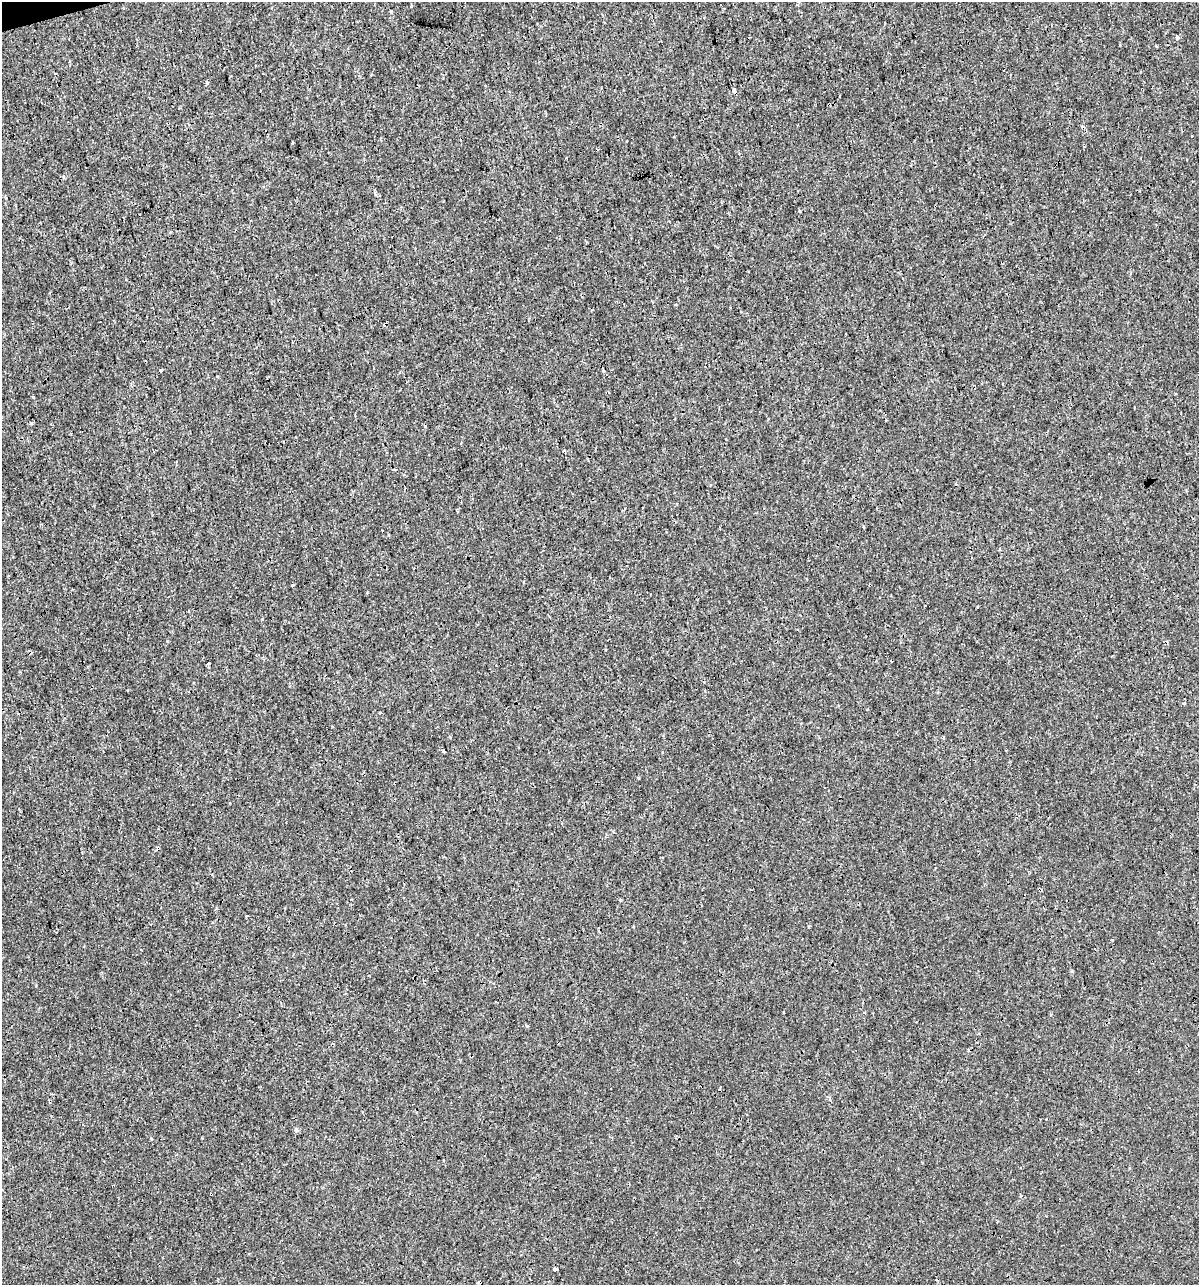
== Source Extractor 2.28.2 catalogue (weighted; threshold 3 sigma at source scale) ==
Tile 11 of 4 x 4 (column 3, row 3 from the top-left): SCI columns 2441-3637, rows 1284-2566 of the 4930 x 5132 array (HDU 1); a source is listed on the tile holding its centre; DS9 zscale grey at full resolution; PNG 1201 x 1287 px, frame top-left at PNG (2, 2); no overlay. Shown black and unused: <1% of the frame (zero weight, under 3 of 4 exposures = <1% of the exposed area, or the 3 px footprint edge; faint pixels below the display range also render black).
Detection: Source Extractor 2.28.2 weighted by HDU 2 'WHT'; one run over the whole footprint, this tile lists its part. Background 9.33e-05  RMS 0.0017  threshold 0.00783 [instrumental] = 3 sigma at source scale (4.5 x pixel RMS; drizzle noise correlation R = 1.50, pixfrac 1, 0.0396/0.0396 arcsec/px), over >= 5 px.
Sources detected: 24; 5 cosmic-ray / hot-pixel residue — not listed; the other 19 listed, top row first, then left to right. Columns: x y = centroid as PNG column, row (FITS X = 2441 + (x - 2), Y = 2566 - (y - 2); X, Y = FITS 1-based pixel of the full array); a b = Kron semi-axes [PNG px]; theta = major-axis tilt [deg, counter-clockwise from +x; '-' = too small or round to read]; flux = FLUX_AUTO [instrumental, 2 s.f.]
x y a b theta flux
391 11 3 3 - 0.3
1177 38 3 3 - 1.7
734 90 6 4 -80 0.51
160 370 3 3 - 0.86
603 370 4 3 - 0.21
31 423 3 3 - 0.34
425 426 3 2 - 0.31
1000 550 4 3 - 0.17
293 586 3 3 - 0.73
188 611 4 2 - 0.12
209 664 3 3 - 0.94
1184 703 3 3 - 0.46
443 752 3 3 - 0.28
638 778 4 3 - 0.16
158 848 4 4 - 0.22
526 1026 5 3 - 0.19
296 1130 5 4 - 0.42
554 1270 3 3 - 2500
480 1283 5 4 - 0.38
Overlapping masked pixels (flux is a lower limit): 3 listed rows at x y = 734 90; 158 848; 480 1283
Unlisted compact peaks at least as high as the median listed source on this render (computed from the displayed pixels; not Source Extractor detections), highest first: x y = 33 397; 207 83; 262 619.